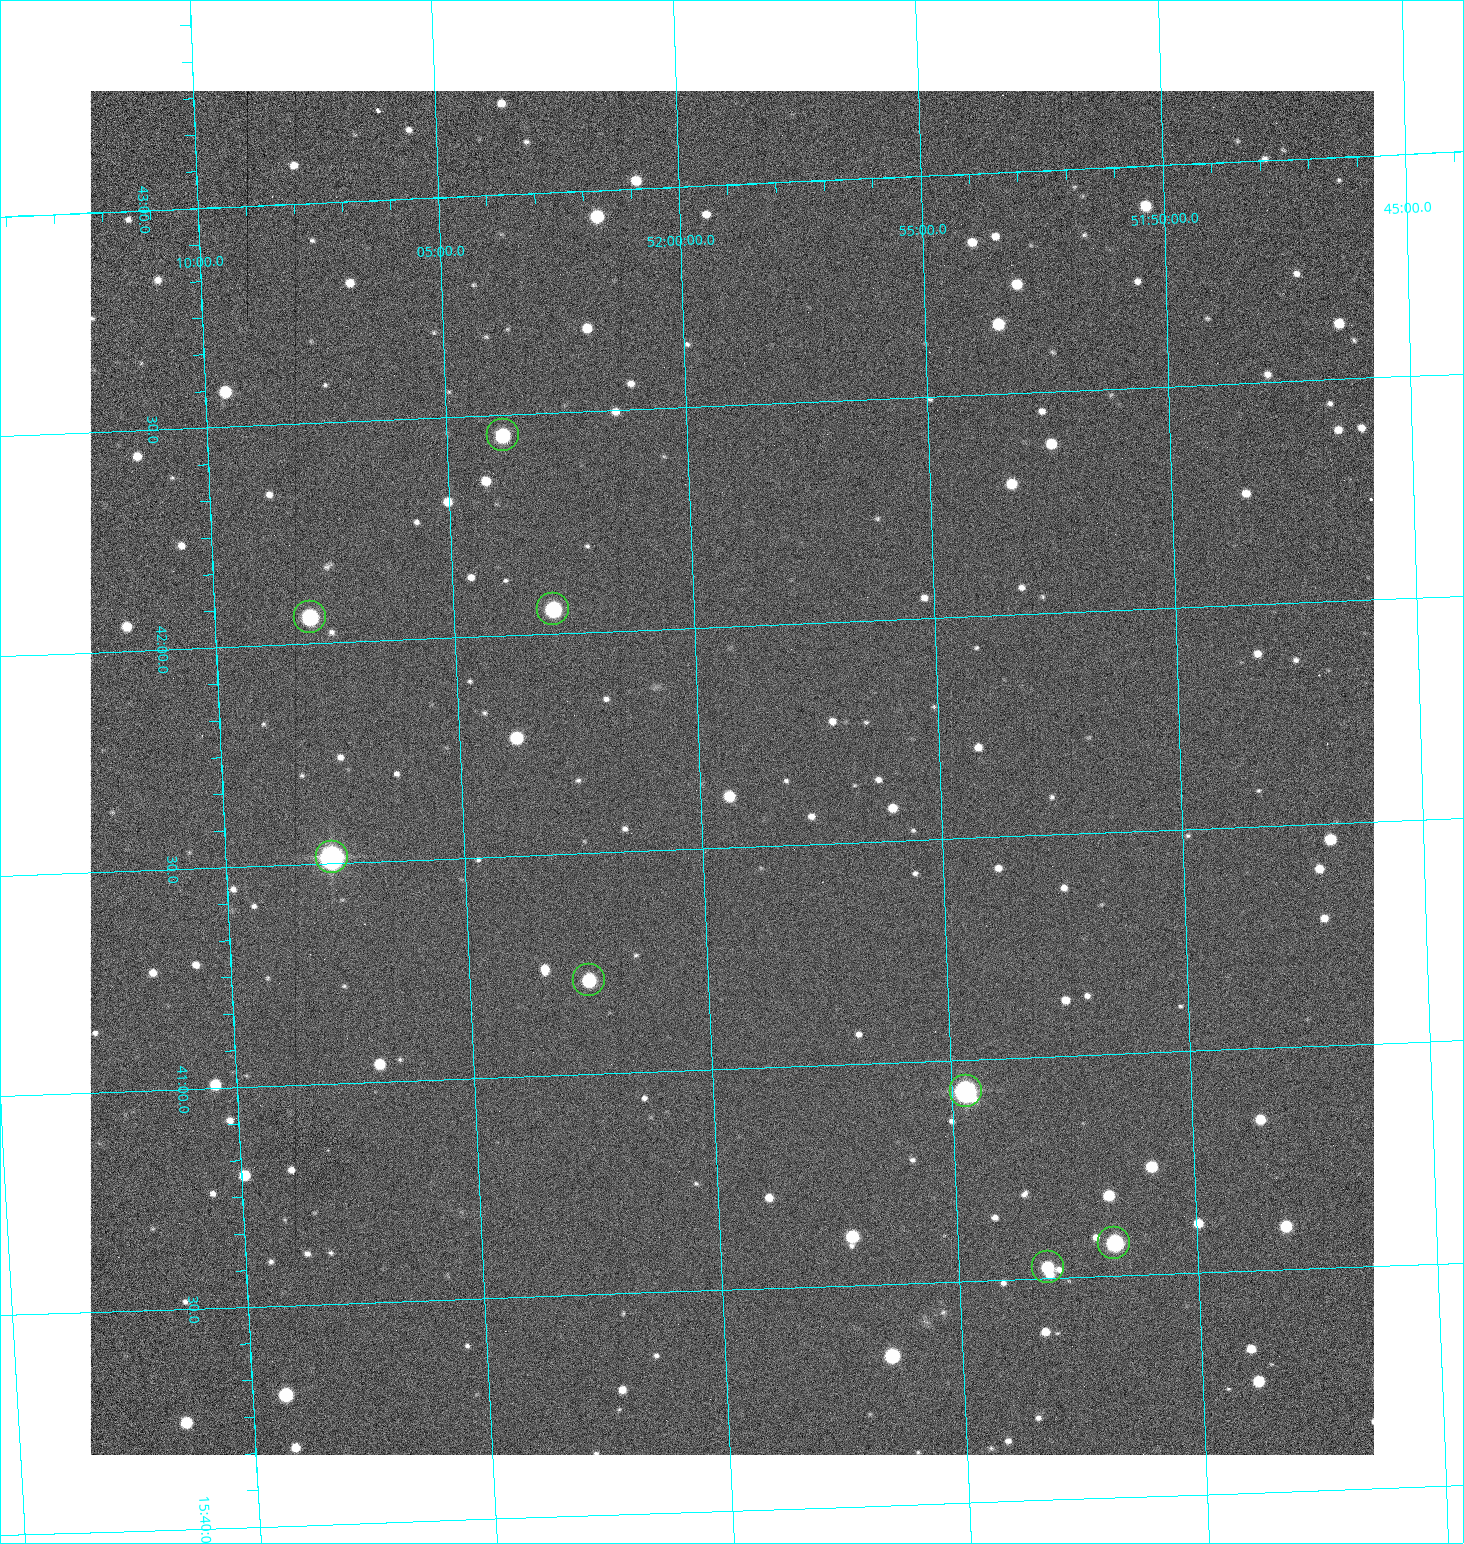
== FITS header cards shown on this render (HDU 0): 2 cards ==
NAXIS1  =                 1284 /fastest changing axis
NAXIS2  =                 1364 /next to fastest changing axis

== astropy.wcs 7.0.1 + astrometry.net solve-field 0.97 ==
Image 1284 x 1364 px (HDU 0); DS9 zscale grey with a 90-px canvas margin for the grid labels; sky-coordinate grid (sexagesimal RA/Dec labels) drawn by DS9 from the SOLVED WCS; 8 Tycho-2 reference stars matched to detected sources circled (green)
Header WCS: RA---TAN/DEC--TAN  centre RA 15:41:40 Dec +51:59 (235.42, +51.99 deg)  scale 1.26 arcsec/px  FOV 26.9' x 28.5'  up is +92 deg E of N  parity flipped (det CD > 0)
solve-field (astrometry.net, Tycho-2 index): VERIFIED the header's WCS against the Tycho-2 star catalogue (8 matches, 0 conflicts) and refined it, rather than solving blind
Solved WCS: RA---TAN-SIP/DEC--TAN-SIP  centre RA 15:41:40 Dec +51:59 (235.42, +51.99 deg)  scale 1.25 arcsec/px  FOV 26.8' x 28.5'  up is +92 deg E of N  parity flipped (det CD > 0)
The solver's refit moves the header's centre by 0.6 arcsec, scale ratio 0.9973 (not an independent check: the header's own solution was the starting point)
Tycho-2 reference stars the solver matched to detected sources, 8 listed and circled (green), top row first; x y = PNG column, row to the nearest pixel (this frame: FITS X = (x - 90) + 1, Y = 1364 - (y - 91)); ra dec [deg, ICRS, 3 dp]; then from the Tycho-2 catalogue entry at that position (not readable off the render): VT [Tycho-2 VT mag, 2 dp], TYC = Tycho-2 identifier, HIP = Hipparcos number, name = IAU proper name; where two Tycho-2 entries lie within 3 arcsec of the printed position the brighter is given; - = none
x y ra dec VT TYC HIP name
503 435 235.614 +52.064 11.61 3489-1132-1 - -
553 609 235.514 +52.049 11.19 3489-1407-1 - -
310 617 235.515 +52.133 11.12 3489-1380-1 - -
332 857 235.378 +52.130 9.31 3489-1322-1 76850 -
589 980 235.303 +52.042 11.52 3489-958-1 - -
966 1091 235.232 +51.912 9.59 3489-824-1 - -
1114 1243 235.143 +51.862 10.97 3489-1016-1 - -
1048 1267 235.131 +51.886 12.29 3489-908-1 - -